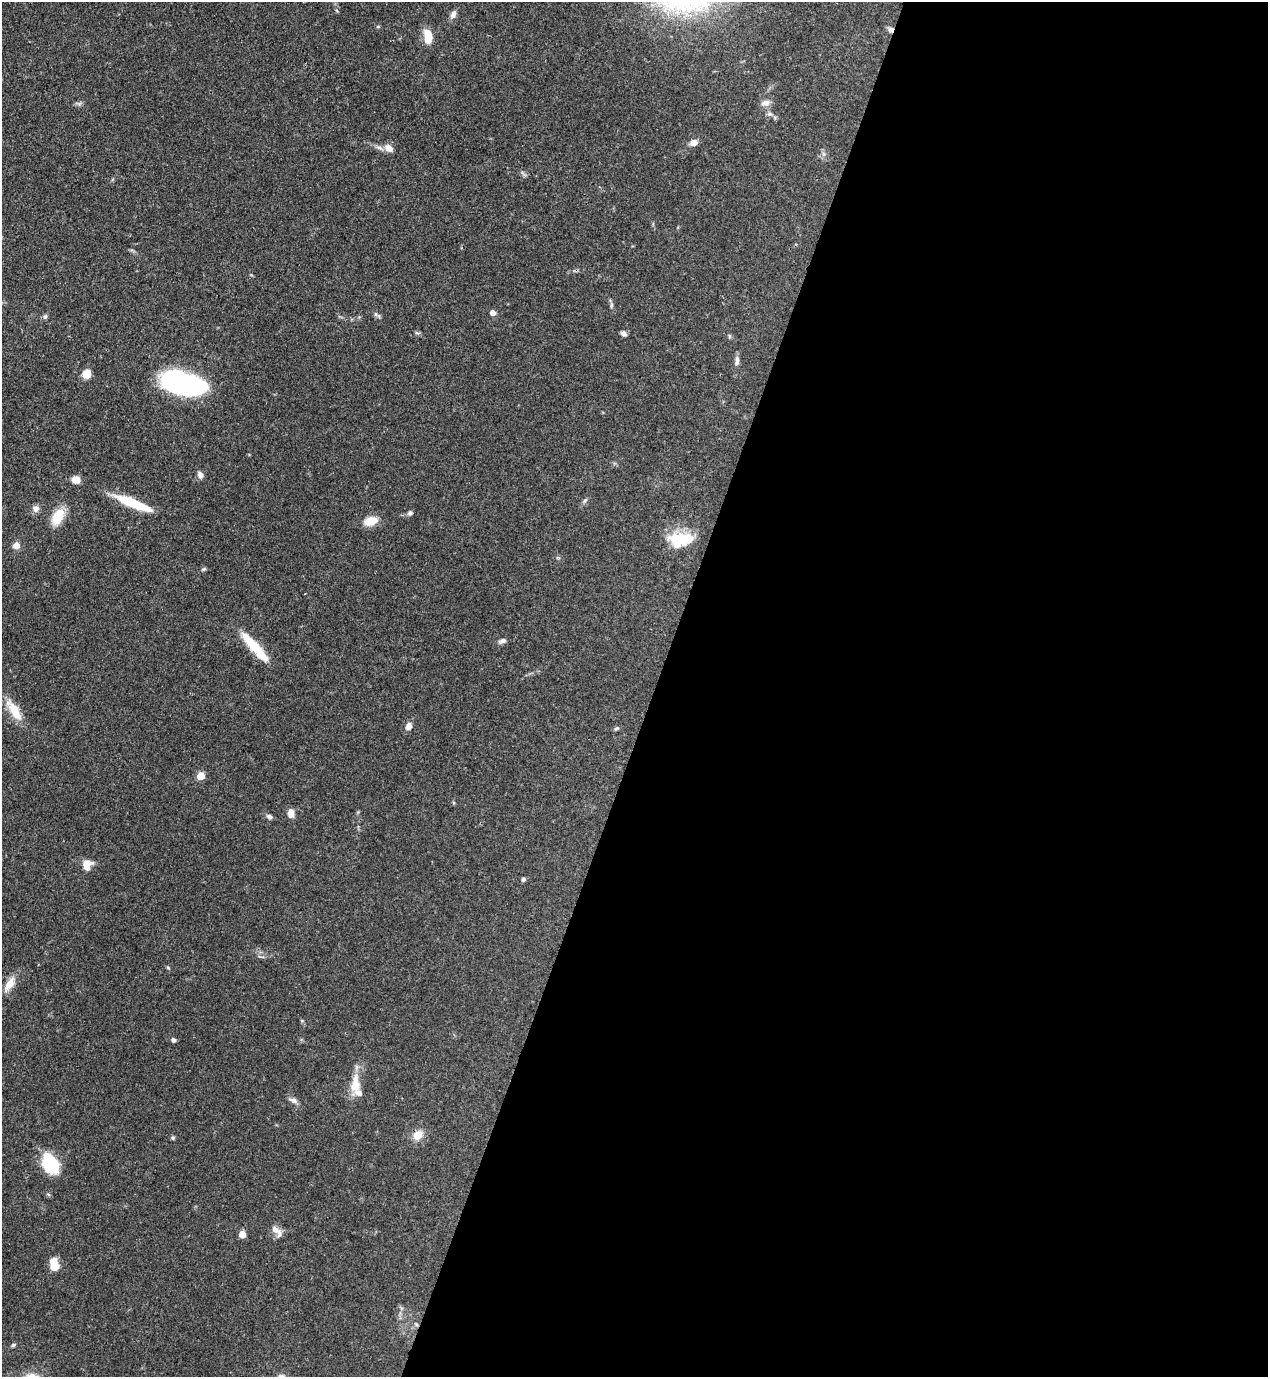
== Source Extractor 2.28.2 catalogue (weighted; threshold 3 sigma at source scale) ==
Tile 12 of 4 x 4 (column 4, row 3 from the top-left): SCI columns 4025-5290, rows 1416-2790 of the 5643 x 5583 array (HDU 1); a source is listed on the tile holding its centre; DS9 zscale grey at full resolution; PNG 1270 x 1379 px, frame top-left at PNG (2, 2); no overlay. Shown black and unused: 48% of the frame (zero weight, under 3 of 4 exposures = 7% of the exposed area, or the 3 px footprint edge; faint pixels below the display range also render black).
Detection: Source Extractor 2.28.2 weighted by HDU 2 'WHT'; one run over the whole footprint, this tile lists its part. Background 0.07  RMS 0.0036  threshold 0.016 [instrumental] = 3 sigma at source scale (4.5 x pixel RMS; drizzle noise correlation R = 1.50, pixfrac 1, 0.05/0.05 arcsec/px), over >= 5 px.
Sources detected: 56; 1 inside a brighter object's white glare — not listed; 3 inside a brighter listed object's ellipse — not listed separately; the other 52 listed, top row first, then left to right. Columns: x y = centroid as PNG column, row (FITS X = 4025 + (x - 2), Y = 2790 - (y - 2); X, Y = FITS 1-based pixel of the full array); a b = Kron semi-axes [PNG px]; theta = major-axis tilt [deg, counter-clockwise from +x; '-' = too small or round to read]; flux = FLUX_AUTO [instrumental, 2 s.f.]
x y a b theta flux
453 14 11 6 66 1.8
378 27 6 4 0 0.38
891 29 7 7 - 1.3
428 37 16 8 -83 6.3
766 103 13 8 8 1.9
694 142 7 5 21 3.1
389 148 12 9 -41 2.4
824 154 7 4 -90 0.83
611 305 8 4 81 0.69
493 312 5 5 - 2.3
377 315 13 5 -33 0.84
45 317 6 5 - 0.81
417 333 7 4 -18 0.54
624 334 8 6 -33 1.1
729 336 6 4 -88 0.47
737 360 13 5 87 1.5
86 374 11 9 52 3.3
184 384 40 19 -14 76
200 475 10 7 -61 1.5
76 480 8 7 - 3.6
585 501 7 4 45 0.67
133 503 42 8 -22 15
36 509 9 8 - 1.7
410 513 7 6 - 0.86
58 517 22 13 63 7.2
371 521 15 9 16 5.7
680 539 28 16 2 14
16 545 7 6 - 2.7
204 569 7 4 27 0.55
502 641 10 6 21 1.2
254 646 41 11 -48 12
14 710 30 10 -57 7.6
409 726 9 7 67 2.1
616 728 7 5 34 0.61
201 776 5 5 - 9.2
291 813 9 7 -81 2.6
269 817 8 6 -21 1
87 865 13 10 73 3.8
523 879 6 5 - 0.66
168 968 6 4 -3 0.4
10 984 20 10 59 4.1
173 1040 6 5 - 0.87
355 1084 28 12 82 6.7
293 1100 11 6 -20 1.6
418 1135 12 10 46 4.2
173 1138 5 5 - 0.51
50 1164 18 11 -64 25
275 1229 13 9 -63 2
242 1234 5 5 - 5.8
55 1266 8 7 - 5.7
416 1324 6 4 -44 0.54
13 1345 6 4 16 0.59
Overlapping masked pixels (flux is a lower limit): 3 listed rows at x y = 891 29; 418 1135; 416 1324